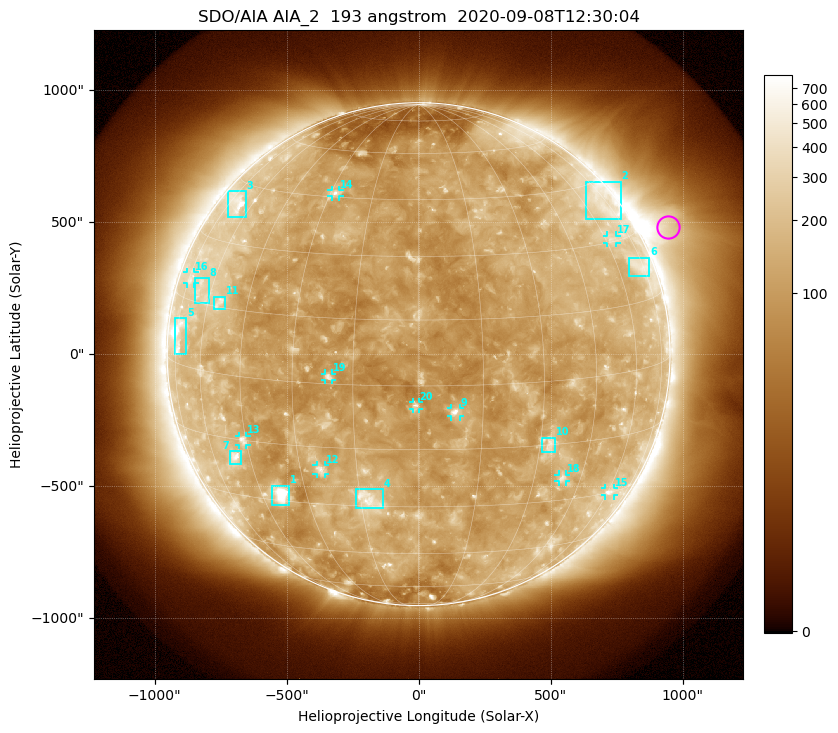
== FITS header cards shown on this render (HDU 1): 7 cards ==
TELESCOP= 'SDO/AIA'
INSTRUME= 'AIA_2'
WAVELNTH=                  193
WAVEUNIT= 'angstrom'
DATE-OBS= '2020-09-08T12:30:04.85'
CTYPE1  = 'HPLN-TAN'
CTYPE2  = 'HPLT-TAN'

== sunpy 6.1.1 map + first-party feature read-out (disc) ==
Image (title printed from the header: SDO/AIA AIA_2  193 angstrom  2020-09-08T12:30:04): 1024 x 1024 px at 2.4 arcsec/px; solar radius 953 arcsec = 397 px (full disc in frame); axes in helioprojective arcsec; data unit not stated in the header (colour bar unlabelled)
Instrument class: DISC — disc imager (sunpy class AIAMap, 193 A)
Bright regions (active regions / flare kernels): reference = the median radial profile (limb darkening/brightening removed); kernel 9 px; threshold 5 sigma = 187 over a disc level ~119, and >= 1.15x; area >= 12 px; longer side >= 10 px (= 24 arcsec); searched inside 0.97 R_sun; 24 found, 20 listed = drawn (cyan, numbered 1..; 10 of them under ~33 arcsec drawn as corner ticks so the feature stays visible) (cap 20 boxes per figure: the strongest are kept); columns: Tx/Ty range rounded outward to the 5 arcsec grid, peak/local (2 s.f.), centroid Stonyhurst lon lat
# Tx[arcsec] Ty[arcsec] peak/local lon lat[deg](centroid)
1 -555..-490 -570..-500 15 -38 -28
2 630..765 510..655 2.7 +71 +40
3 -725..-655 520..620 5 -69 +39
4 -235..-135 -585..-510 4.6 -13 -28
5 -925..-880 0..140 5.6 -73 +7
6 795..875 295..365 2.6 +72 +23
7 -715..-675 -415..-365 4.6 -51 -20
8 -850..-795 190..290 2.5 -65 +18
9 120..155 -235..-205 7.9 +8 -6
10 465..515 -370..-315 3.4 +33 -15
11 -775..-735 170..220 3.3 -55 +16
12 -390..-355 -455..-420 4.1 -24 -21
13 -680..-650 -345..-310 4.1 -46 -15
14 -330..-300 595..625 4.4 -28 +46
15 705..740 -535..-505 3 +61 -30
16 -875..-850 265..310 2.3 -73 +20
17 715..750 420..450 2.6 +63 +31
18 530..560 -485..-455 3.3 +39 -24
19 -355..-325 -95..-75 4.4 -21 +2
20 -25..0 -210..-180 4.6 -1 -5
Off-limb structures (1.02-1.3 R_sun): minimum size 162 px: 6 found; the strongest spans PA ~270..320 deg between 1.02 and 1.3 R_sun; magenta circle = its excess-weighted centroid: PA ~295 deg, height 1.11 R_sun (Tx ~945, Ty ~480 arcsec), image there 3.8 x the reference